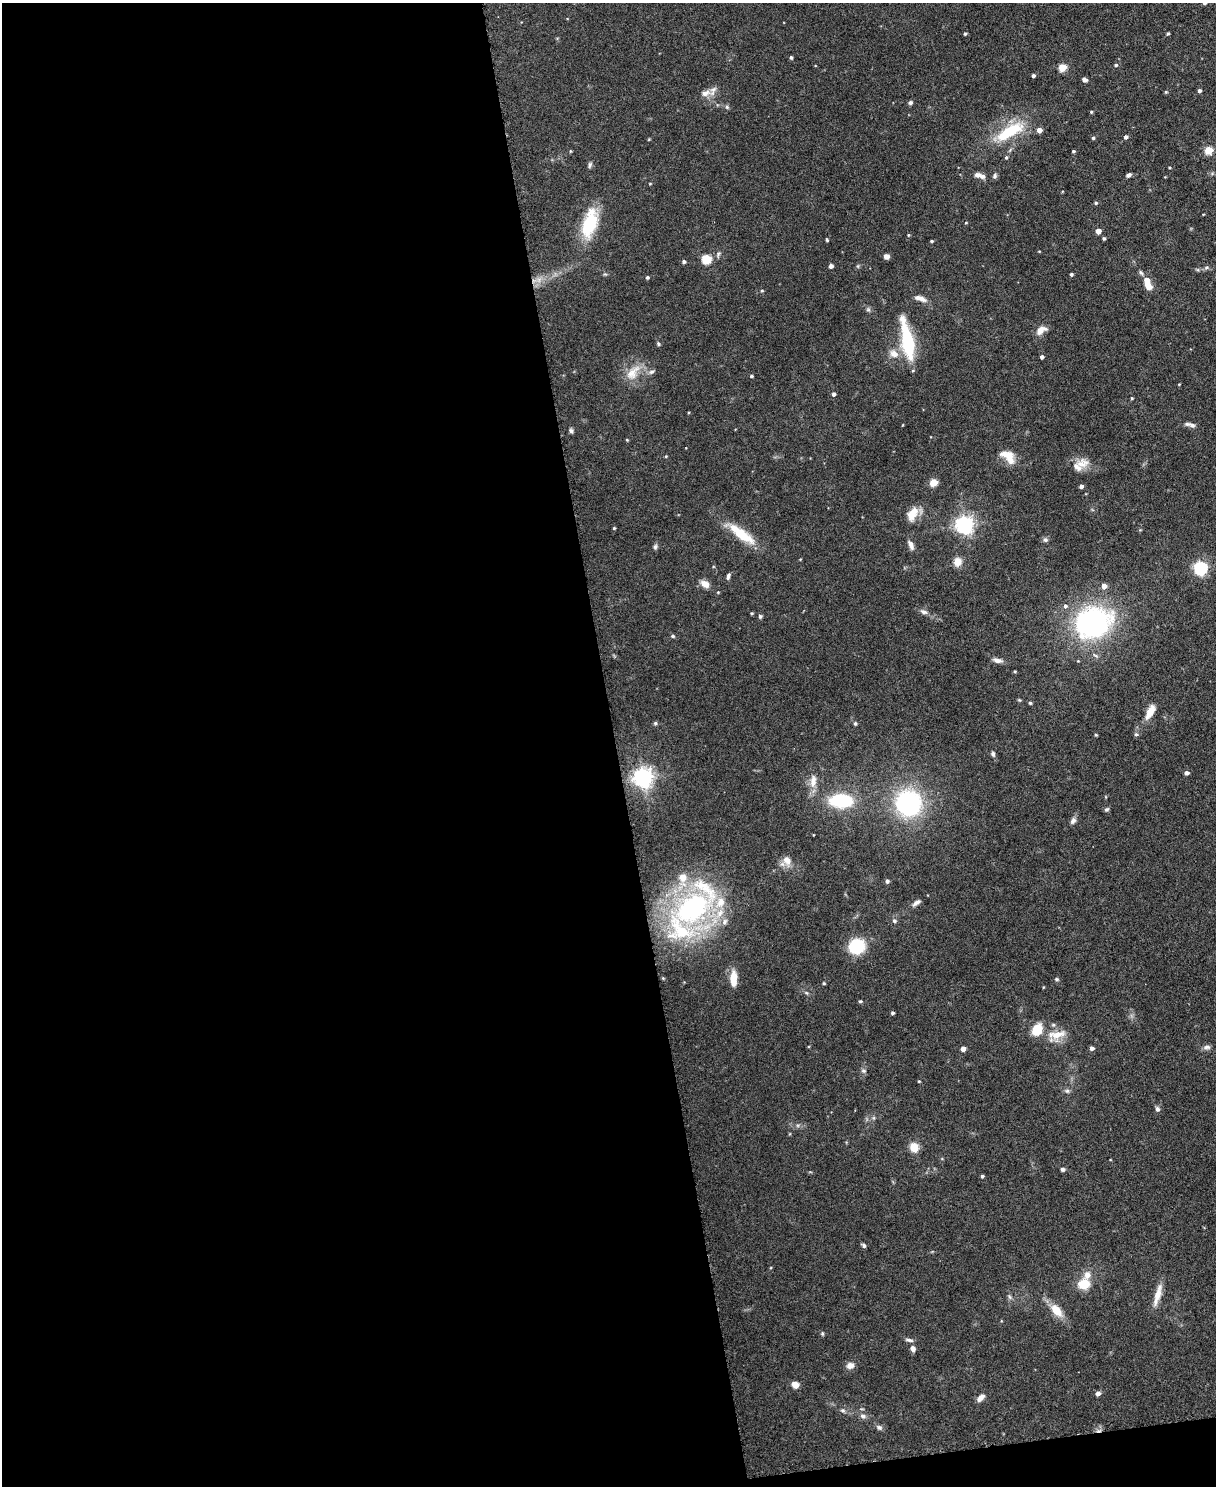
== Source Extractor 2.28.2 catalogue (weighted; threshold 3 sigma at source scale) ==
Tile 9 of 4 x 3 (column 1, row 3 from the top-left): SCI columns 3-1216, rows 135-1618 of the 4863 x 4840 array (HDU 1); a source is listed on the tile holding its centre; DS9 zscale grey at full resolution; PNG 1218 x 1488 px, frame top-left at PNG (2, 3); no overlay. Shown black and unused: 52% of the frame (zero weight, under 3 of 6 exposures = <1% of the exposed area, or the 3 px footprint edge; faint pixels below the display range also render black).
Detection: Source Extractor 2.28.2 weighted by HDU 2 'WHT'; one run over the whole footprint, this tile lists its part. Background 0.124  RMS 0.0043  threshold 0.0176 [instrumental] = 3 sigma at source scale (4.09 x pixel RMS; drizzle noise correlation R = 1.36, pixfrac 0.8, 0.05/0.05 arcsec/px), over >= 5 px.
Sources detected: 161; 12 inside a brighter listed object's ellipse — not listed separately; the other 149 listed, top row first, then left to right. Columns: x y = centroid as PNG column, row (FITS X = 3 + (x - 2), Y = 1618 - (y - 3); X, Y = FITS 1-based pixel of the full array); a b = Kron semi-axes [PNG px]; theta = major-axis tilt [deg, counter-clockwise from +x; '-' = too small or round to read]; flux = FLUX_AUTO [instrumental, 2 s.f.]
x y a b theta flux
1168 33 3 3 - 0.61
965 34 4 3 - 0.63
791 57 4 4 - 0.69
1116 65 5 4 - 0.69
1062 68 5 5 - 12
1033 75 4 4 - 0.9
1084 80 5 4 - 1.4
1199 91 4 4 - 0.98
1166 92 4 4 - 0.45
705 93 12 8 8 2.7
910 102 6 5 - 0.85
727 107 5 5 - 0.75
1091 112 4 4 - 0.45
1039 130 4 4 - 2.9
1010 131 43 14 30 20
1126 137 4 4 - 1.2
1093 138 4 4 - 0.64
1209 150 5 5 - 13
570 151 5 3 - 0.4
1073 151 3 3 - 0.51
1006 157 5 4 - 0.59
590 165 8 5 69 0.91
1169 168 5 3 - 0.37
978 175 10 6 -10 2.1
1128 175 5 4 - 1.1
995 176 8 5 72 0.89
650 184 5 3 - 0.33
1096 203 5 4 - 0.59
1203 214 4 2 - 0.25
966 223 4 3 - 0.32
589 224 27 13 72 25
1098 231 4 4 - 3.2
908 235 4 3 - 0.43
1104 238 4 4 - 0.69
827 240 4 3 - 0.49
931 241 3 3 - 0.54
1039 251 4 3 - 0.28
718 254 10 5 59 1.1
886 256 5 5 - 2.1
706 259 5 5 - 22
684 262 4 4 - 0.93
831 266 4 4 - 1.6
1207 267 7 5 2 0.91
1141 272 7 5 -50 0.84
1071 274 3 3 - 0.7
647 277 4 4 - 0.69
539 280 9 7 55 2.4
1148 285 10 7 -54 4.5
762 291 5 4 - 0.5
922 299 15 7 -28 2.5
868 309 7 5 -53 0.87
1041 330 13 7 31 3.7
907 340 48 12 -79 24
658 344 5 4 - 0.61
894 354 13 10 -30 3.9
1042 357 4 4 - 1.1
651 372 9 6 12 1.3
633 373 27 14 52 7.7
751 376 4 4 - 0.62
1179 384 3 3 - 0.32
833 394 4 4 - 1.1
1132 398 4 3 - 0.39
1192 425 8 6 -28 1.3
571 431 6 5 - 1
627 440 4 3 - 0.37
666 456 4 3 - 0.36
1008 456 21 12 -39 6.5
1082 464 20 14 5 5.4
933 482 5 5 - 13
1081 486 4 4 - 1.4
912 514 17 10 64 5.8
964 525 6 6 - 200
614 528 3 3 - 0.4
741 534 44 11 -36 13
1045 540 7 6 - 0.98
911 545 12 6 -65 2
655 547 7 5 71 0.93
957 562 9 8 - 4.1
1200 568 6 6 - 83
728 576 8 4 75 1.1
705 584 11 7 -34 3.2
1104 586 5 5 - 3
718 592 4 4 - 0.35
924 612 12 6 -22 1.6
752 613 4 3 - 0.46
760 616 5 5 - 0.7
1093 623 38 31 18 83
673 636 5 5 - 0.63
997 660 13 6 -13 2
1078 661 3 3 - 0.3
1015 671 4 3 - 0.42
1019 700 5 4 - 0.46
1030 703 4 4 - 0.58
1150 712 18 8 62 5.8
655 723 5 4 - 0.78
855 723 5 4 - 0.68
1136 734 5 5 - 0.81
1096 735 3 3 - 0.47
993 754 6 5 - 0.92
1186 773 5 4 - 1.4
643 778 7 7 - 240
813 781 18 8 85 4.2
841 801 18 10 -1 31
908 803 23 23 - 56
1106 809 6 5 - 0.75
1073 821 9 6 56 1.6
787 861 15 10 -72 3.4
683 878 12 11 - 5.4
887 881 5 4 - 1
916 903 13 6 36 1.7
692 908 39 28 36 79
894 921 6 6 - 1
724 922 10 8 65 2.1
857 946 13 12 - 22
733 977 15 9 88 5.3
1057 979 6 4 -4 0.65
824 983 4 3 - 0.47
1043 987 4 3 - 0.3
806 993 7 5 -31 0.72
860 1001 5 4 - 0.54
892 1013 4 3 - 0.73
1037 1030 8 6 62 15
1057 1035 25 13 12 7.6
1207 1047 10 6 6 1.4
1092 1048 4 4 - 1.4
963 1049 4 4 - 2.7
863 1071 7 5 -1 0.94
919 1081 4 3 - 0.38
1067 1091 8 5 -9 1.1
1157 1109 7 5 -71 1.2
914 1147 9 8 - 6.2
1063 1169 5 5 - 0.97
982 1176 4 4 - 0.67
864 1245 6 4 -44 0.79
1087 1275 12 9 77 3.1
1084 1284 10 9 - 9.7
1157 1296 28 8 74 5.1
1009 1297 7 5 -38 0.83
1057 1310 20 11 -50 6.5
822 1334 6 4 -71 0.57
909 1340 11 4 -10 1.1
913 1349 8 6 -67 1.6
850 1365 8 7 - 2.8
795 1385 8 7 - 2.6
1098 1394 5 5 - 1.5
981 1398 12 6 44 2.1
843 1410 7 5 -1 0.98
863 1416 9 7 -34 1.6
879 1427 8 6 -31 1.2